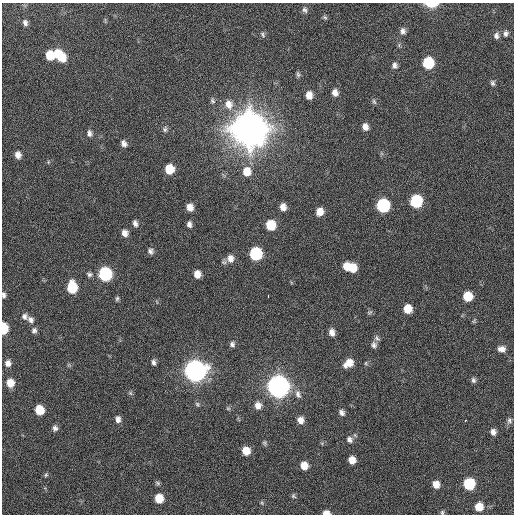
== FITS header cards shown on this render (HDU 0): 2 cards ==
NAXIS1  =                  512 / Axis length
NAXIS2  =                  512 / Axis length

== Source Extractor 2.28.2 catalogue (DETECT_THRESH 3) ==
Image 512 x 512 px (HDU 0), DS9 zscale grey, 1 PNG px = 1 image px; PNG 516 x 516 px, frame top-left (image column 1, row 512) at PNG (2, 3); no overlay
Background 42.7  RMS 6.9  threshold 20.8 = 3 sigma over >= 5 px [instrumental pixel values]
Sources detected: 97; all 97 listed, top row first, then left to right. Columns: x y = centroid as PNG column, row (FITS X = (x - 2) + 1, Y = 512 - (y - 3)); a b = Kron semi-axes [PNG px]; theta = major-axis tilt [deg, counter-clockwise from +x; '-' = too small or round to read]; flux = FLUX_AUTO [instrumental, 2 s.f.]
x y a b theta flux
431 4 10 4 -1 9.0e+03
305 10 9 7 -67 1.5e+03
325 17 6 5 - 8.7e+02
25 23 8 6 -73 1.6e+03
403 31 8 7 - 1.8e+03
506 33 9 7 75 1.6e+03
263 35 9 6 -68 1.1e+03
496 36 9 7 -89 1.7e+03
50 55 8 7 - 9.9e+03
60 55 15 8 -46 1.3e+04
428 63 8 7 - 2.8e+04
394 65 7 6 - 1.7e+03
298 74 9 5 -78 9.2e+02
493 83 7 6 - 1.1e+03
335 93 8 7 - 2.8e+03
309 95 8 6 -85 4.3e+03
212 101 8 5 -65 1.1e+03
374 101 8 5 -63 9.3e+02
229 104 14 11 -69 5.3e+03
365 127 8 6 -76 2.8e+03
165 129 8 6 79 1.2e+03
249 129 11 10 - 2.8e+06
89 133 9 6 -76 1.7e+03
124 143 8 6 -59 2.0e+03
18 155 7 6 - 2.9e+03
48 162 6 3 72 5.2e+02
169 169 8 7 - 1.1e+04
247 172 10 9 - 6.7e+03
416 201 8 7 - 4.0e+04
383 205 8 8 - 5.6e+04
190 207 8 6 -71 3.8e+03
283 207 7 6 - 3.4e+03
320 212 8 7 - 4.4e+03
135 223 7 5 -71 1.7e+03
189 224 7 5 -84 1.7e+03
270 225 8 7 - 1.4e+04
125 233 7 7 - 2.8e+03
150 251 7 7 - 1.5e+03
256 254 8 8 - 4.5e+04
230 258 10 9 - 3.5e+03
346 267 8 6 -83 6.0e+03
352 268 8 7 - 8.0e+03
89 274 8 6 -11 1.3e+03
105 274 8 8 - 6.2e+04
197 274 7 6 - 4.2e+03
72 287 9 7 -86 1.9e+04
4 295 7 5 -88 1.3e+03
268 296 3 2 - 2.4e+03
468 296 7 7 - 1.2e+04
117 298 7 5 72 8.1e+02
408 309 7 7 - 7.9e+03
370 312 9 4 26 7.9e+02
24 316 9 8 - 1.9e+03
31 320 10 8 -56 2.1e+03
3 328 8 5 89 2.0e+04
34 330 8 7 - 1.5e+03
332 332 8 6 -80 2.8e+03
377 338 9 6 -54 1.2e+03
232 344 7 6 - 1.4e+03
374 345 8 7 - 1.7e+03
502 349 9 7 -8 2.6e+03
154 362 6 4 -73 1.4e+03
8 363 7 7 - 2.4e+03
349 363 11 7 35 5.6e+03
366 363 6 4 -62 6.0e+02
195 371 9 9 - 4.8e+05
473 380 8 6 -67 1.2e+03
10 383 8 7 - 6.3e+03
278 386 9 8 - 5.5e+05
130 393 6 6 - 8.2e+02
298 394 13 8 -68 2.7e+03
197 404 7 5 -50 8.0e+02
258 405 9 8 - 3.1e+03
228 408 6 4 -1 6.3e+02
39 410 7 6 - 1.2e+04
342 413 8 6 -53 1.7e+03
118 419 8 6 -90 2.3e+03
300 420 7 7 - 3.2e+03
465 420 3 3 - 4.7e+03
509 420 8 7 - 1.3e+03
55 428 7 6 - 1.6e+03
493 432 6 5 - 2.3e+03
349 439 9 8 - 2.2e+03
264 443 7 5 -72 8.3e+02
246 451 7 6 - 6.9e+03
352 460 7 6 - 4.5e+03
304 466 7 6 - 5.8e+03
46 475 6 5 - 6.9e+02
158 483 7 5 -28 8.8e+02
436 484 8 6 -74 4.5e+03
469 484 7 7 - 3.2e+04
293 496 7 6 - 9.6e+02
159 498 7 6 - 1.0e+04
262 503 6 4 -47 7.2e+02
479 507 7 7 - 7.7e+03
442 512 6 5 - 7.4e+02
326 513 7 5 0 3.3e+03
At the frame edge (FLAGS 8, measured only in part): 5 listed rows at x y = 431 4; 4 295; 3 328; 442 512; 326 513